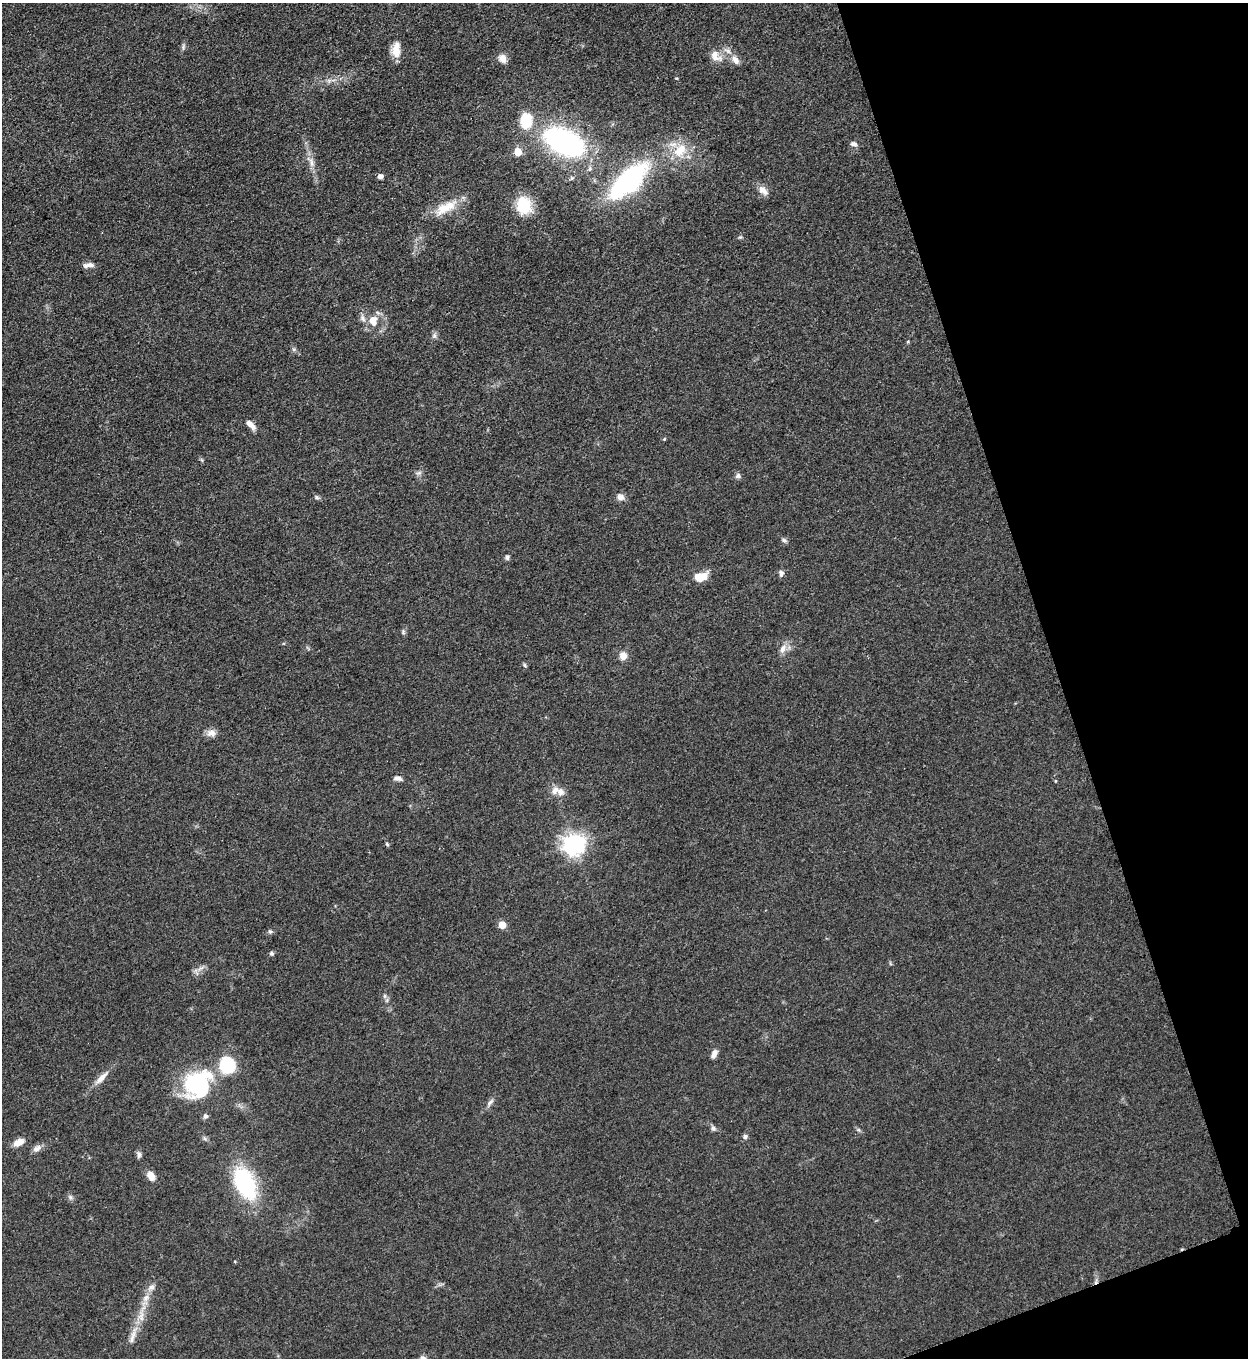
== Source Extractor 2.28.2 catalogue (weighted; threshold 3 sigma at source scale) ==
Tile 12 of 4 x 4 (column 4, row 3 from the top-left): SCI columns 4025-5270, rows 1366-2721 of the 5427 x 5440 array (HDU 1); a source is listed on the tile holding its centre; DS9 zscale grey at full resolution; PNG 1250 x 1360 px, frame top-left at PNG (2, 3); no overlay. Shown black and unused: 17% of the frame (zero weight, under 3 of 5 exposures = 1% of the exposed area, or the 3 px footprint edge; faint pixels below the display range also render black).
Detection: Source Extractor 2.28.2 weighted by HDU 2 'WHT'; one run over the whole footprint, this tile lists its part. Background 0.063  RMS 0.0057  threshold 0.0256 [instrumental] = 3 sigma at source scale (4.5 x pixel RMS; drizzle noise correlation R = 1.50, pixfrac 1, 0.05/0.05 arcsec/px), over >= 5 px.
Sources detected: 63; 1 inside a brighter object's white glare — not listed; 5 inside a brighter listed object's ellipse — not listed separately; the other 57 listed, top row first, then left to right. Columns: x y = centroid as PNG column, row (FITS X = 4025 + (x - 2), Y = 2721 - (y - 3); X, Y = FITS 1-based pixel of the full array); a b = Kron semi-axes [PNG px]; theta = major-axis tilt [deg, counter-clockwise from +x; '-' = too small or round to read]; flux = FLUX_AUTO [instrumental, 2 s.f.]
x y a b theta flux
183 47 5 5 - 1.1
396 51 17 12 83 6.3
715 58 21 8 -11 4.8
502 59 12 9 -52 3.7
526 120 16 12 88 18
564 142 32 17 -26 130
853 144 9 6 -15 1.8
680 150 23 15 47 14
518 152 5 5 - 13
311 162 14 5 -74 3.4
380 177 5 5 - 2.7
629 181 52 22 43 84
763 191 16 9 -43 4
524 205 21 17 -79 16
446 208 33 13 29 13
89 265 13 6 6 3
363 318 11 6 -61 2.2
373 321 11 8 -78 6.4
434 336 6 5 - 1.3
250 424 14 6 -40 4
664 439 5 4 - 0.56
738 476 8 7 - 1.6
317 497 7 5 -30 1
620 497 10 8 -17 2.8
784 540 8 5 -31 1.2
507 557 6 5 - 1.1
781 573 7 6 - 1.9
700 577 15 9 17 8.8
403 632 6 5 - 0.92
783 649 13 8 60 3.8
623 656 9 9 - 4.1
524 665 6 4 -39 0.87
211 733 12 9 0 3.5
398 778 10 6 -10 2.1
555 790 12 9 54 3.6
387 844 5 4 - 0.83
574 844 8 7 - 370
502 925 5 5 - 9.9
270 932 6 5 - 1
271 953 5 5 - 1.1
384 996 6 4 90 1.1
714 1054 10 6 63 3
227 1065 9 8 - 63
101 1078 21 7 46 5
198 1084 35 32 57 46
490 1102 10 4 45 1.7
713 1128 7 6 - 1.5
745 1137 7 5 88 1.3
19 1142 13 7 26 4.8
36 1148 12 7 25 2.8
139 1154 9 6 -90 1.6
151 1176 11 8 -61 4.5
245 1184 36 19 -64 51
70 1197 6 5 - 1.2
151 1287 10 7 27 2.6
146 1298 12 7 61 3.8
132 1337 21 6 74 4.5